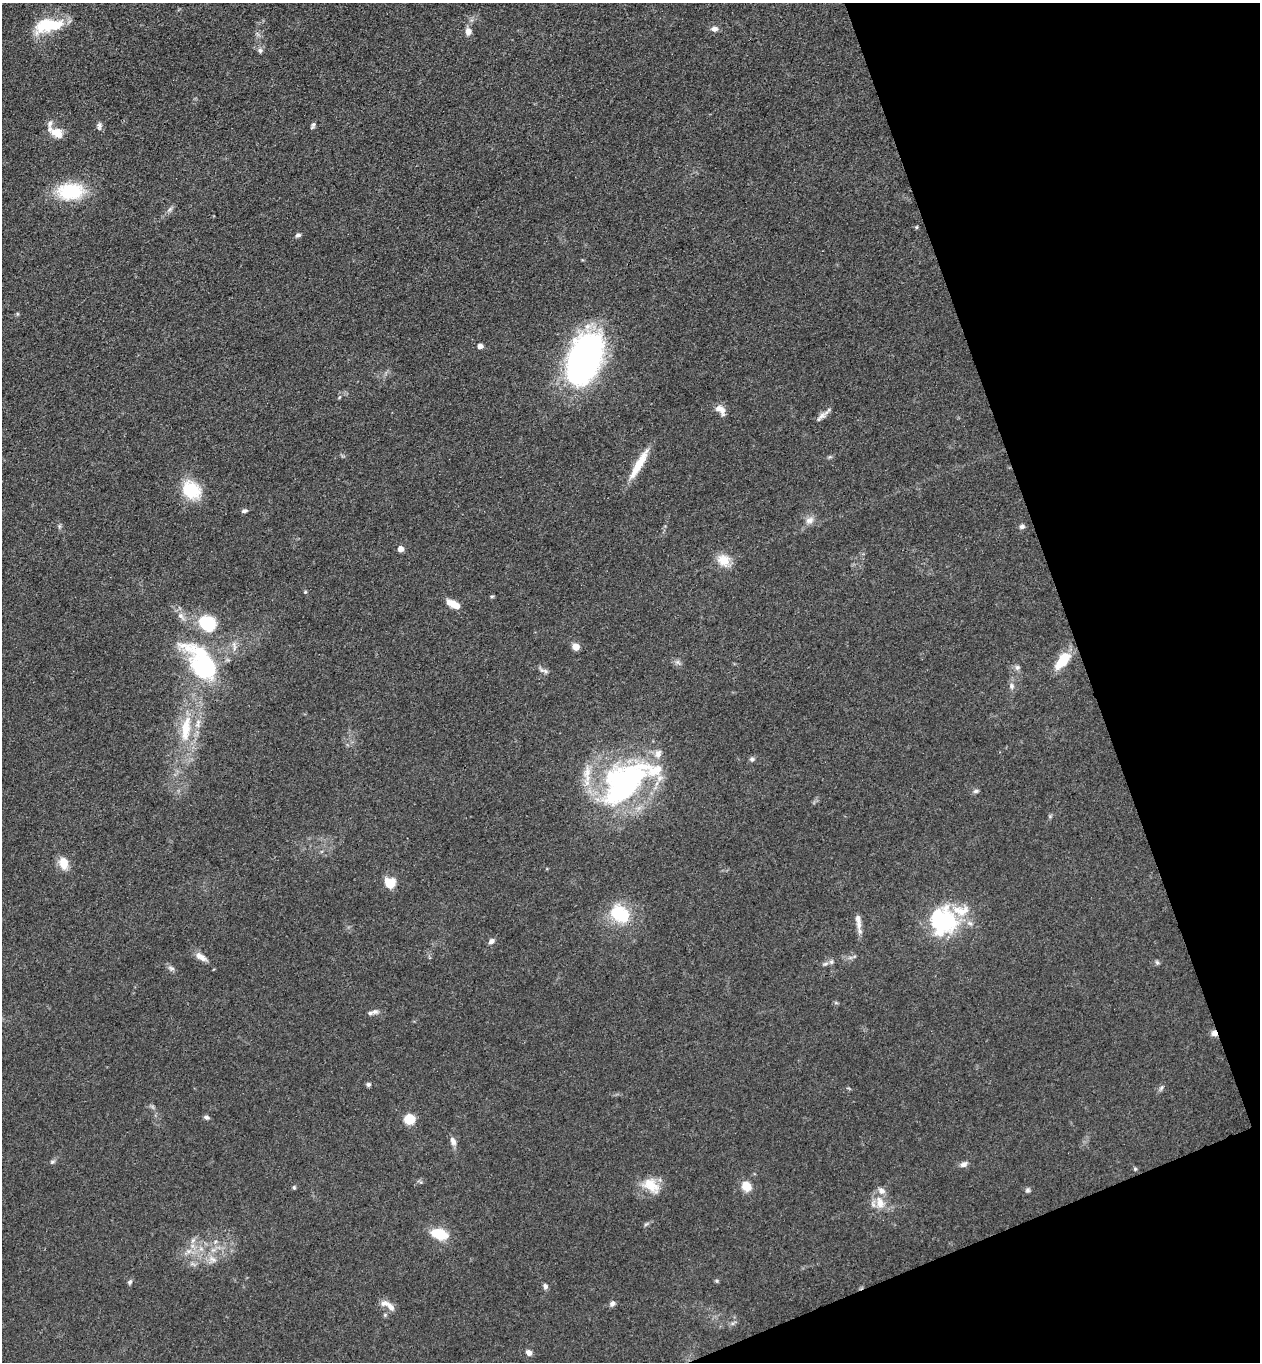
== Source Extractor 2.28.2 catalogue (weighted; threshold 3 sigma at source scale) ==
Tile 12 of 4 x 4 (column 4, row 3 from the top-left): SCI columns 4075-5332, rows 1416-2775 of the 5504 x 5548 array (HDU 1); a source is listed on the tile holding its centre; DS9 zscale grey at full resolution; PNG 1262 x 1364 px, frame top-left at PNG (2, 3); no overlay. Shown black and unused: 18% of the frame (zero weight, under 3 of 4 exposures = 5% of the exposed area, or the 3 px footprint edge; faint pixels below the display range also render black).
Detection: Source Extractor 2.28.2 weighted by HDU 2 'WHT'; one run over the whole footprint, this tile lists its part. Background 0.0936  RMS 0.0064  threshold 0.0286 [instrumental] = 3 sigma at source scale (4.5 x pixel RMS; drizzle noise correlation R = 1.50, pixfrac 1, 0.05/0.05 arcsec/px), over >= 5 px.
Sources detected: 93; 3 inside a brighter object's white glare — not listed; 11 inside a brighter listed object's ellipse — not listed separately; the other 79 listed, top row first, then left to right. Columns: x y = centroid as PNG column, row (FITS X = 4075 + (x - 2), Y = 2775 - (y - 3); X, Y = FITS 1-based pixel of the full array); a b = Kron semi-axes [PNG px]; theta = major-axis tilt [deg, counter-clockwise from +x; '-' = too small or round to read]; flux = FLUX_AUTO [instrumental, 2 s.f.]
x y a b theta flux
48 25 33 15 10 31
714 29 9 6 -4 2.9
468 31 10 8 -86 3.9
260 50 7 6 - 1.8
99 126 11 6 88 2
313 126 9 4 68 1.5
56 133 19 10 -26 8.8
70 191 25 15 3 42
170 209 8 4 45 1.7
916 227 5 4 - 0.74
298 235 7 5 35 1.6
17 314 6 4 -90 0.79
480 346 4 4 - 5
585 358 46 27 69 260
720 410 14 8 -41 5.7
821 417 20 7 43 3.7
639 464 39 8 60 16
191 490 24 19 -42 24
244 511 8 5 9 1.6
809 520 13 9 28 4.4
59 526 7 4 89 1.1
1022 526 7 6 - 1.9
400 549 5 5 - 5.6
724 560 15 13 -37 11
305 592 5 5 - 0.82
492 596 6 3 -7 0.87
452 603 13 8 -19 7.5
181 616 14 7 -50 4.4
207 623 21 17 -24 30
576 647 8 7 - 4.9
234 648 12 4 85 2.5
1063 660 19 9 52 22
678 662 9 6 -39 2.1
1017 667 8 7 - 2
205 669 59 24 -53 80
544 670 17 5 -22 2.5
1012 686 9 7 -89 2.5
186 729 39 12 83 24
752 759 7 6 - 1.5
622 787 71 40 40 160
976 791 8 5 10 1.5
63 863 16 11 -75 8.1
392 883 14 9 82 7.3
620 914 23 17 -37 31
944 922 35 30 41 59
859 925 15 8 -83 4.6
491 941 7 6 - 2.7
199 956 11 10 - 4.5
1157 962 6 5 - 1.3
825 964 9 5 21 1.6
171 968 10 6 -22 2
836 1003 6 4 -18 0.83
375 1012 11 7 1 2.9
1214 1033 8 7 - 3.2
368 1084 5 5 - 1.5
1161 1087 9 5 53 1.6
206 1117 7 5 -18 1.5
409 1119 8 7 - 20
453 1141 12 7 -69 3.4
52 1162 8 5 7 1.3
964 1164 10 7 28 2.7
1135 1169 5 4 - 0.86
651 1185 25 16 -35 14
746 1186 8 7 - 12
294 1187 5 4 - 0.99
1028 1190 6 6 - 1.5
880 1203 19 12 -75 9.9
646 1224 7 4 44 1.1
439 1234 15 9 -18 21
193 1240 8 5 45 1.9
188 1251 11 6 26 3.5
212 1259 13 8 -32 4.6
717 1281 6 4 -46 0.86
130 1282 7 6 - 1.3
545 1286 7 6 - 1.9
385 1303 15 8 -2 3.9
612 1304 8 6 55 2.2
385 1315 5 5 - 0.86
529 1352 8 7 - 2.6
Overlapping masked pixels (flux is a lower limit): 1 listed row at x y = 1214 1033